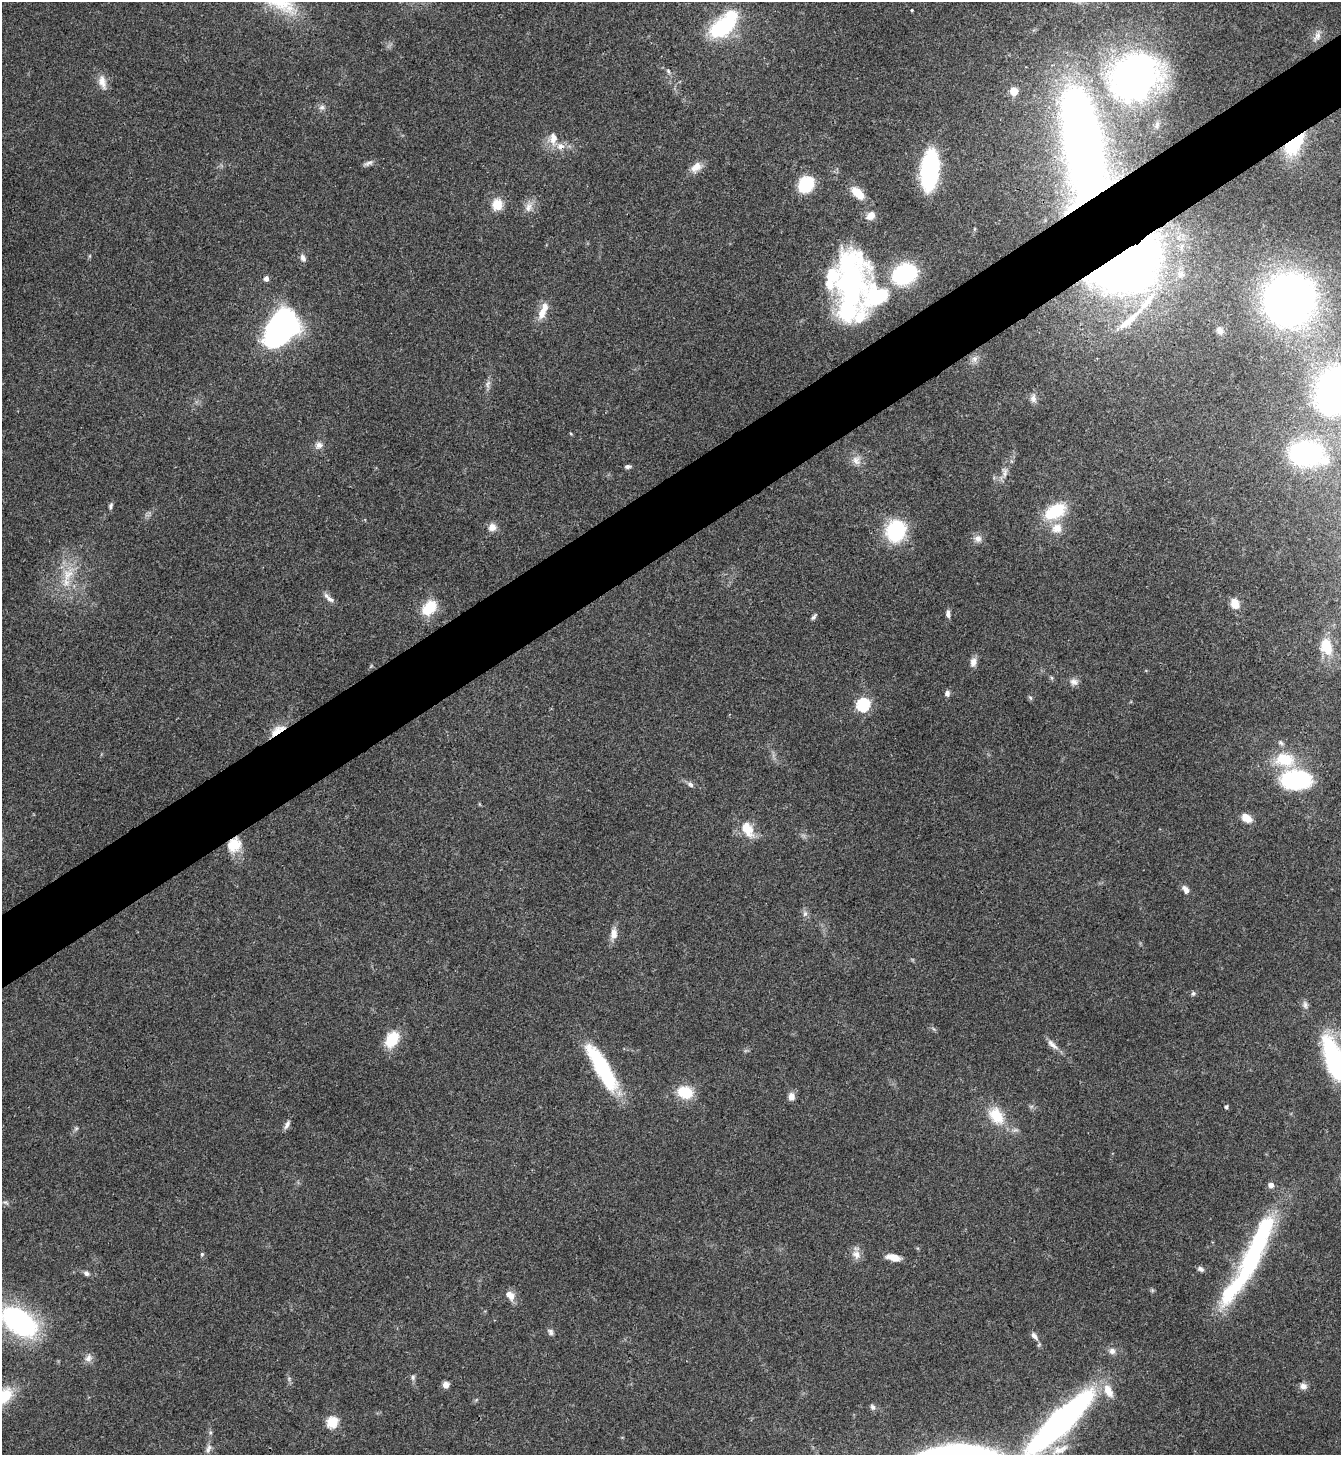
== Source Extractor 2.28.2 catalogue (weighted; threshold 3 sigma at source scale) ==
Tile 10 of 4 x 4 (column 2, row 3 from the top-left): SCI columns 1499-2837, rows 1459-2911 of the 5812 x 5818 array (HDU 1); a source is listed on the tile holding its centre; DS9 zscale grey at full resolution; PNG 1343 x 1457 px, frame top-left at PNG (2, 2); no overlay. Shown black and unused: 5% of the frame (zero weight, under 3 of 4 exposures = <1% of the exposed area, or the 3 px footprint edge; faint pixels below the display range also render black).
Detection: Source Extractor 2.28.2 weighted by HDU 2 'WHT'; one run over the whole footprint, this tile lists its part. Background 0.0593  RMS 0.0051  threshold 0.0228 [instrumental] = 3 sigma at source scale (4.5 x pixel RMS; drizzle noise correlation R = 1.50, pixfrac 1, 0.05/0.05 arcsec/px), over >= 5 px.
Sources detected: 111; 1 inside a brighter object's white glare — not listed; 8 inside a brighter listed object's ellipse — not listed separately; the other 102 listed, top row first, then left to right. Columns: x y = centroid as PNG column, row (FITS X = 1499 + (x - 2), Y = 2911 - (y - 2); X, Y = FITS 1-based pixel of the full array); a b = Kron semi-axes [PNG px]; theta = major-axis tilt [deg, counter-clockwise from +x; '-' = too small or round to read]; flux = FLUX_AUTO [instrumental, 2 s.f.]
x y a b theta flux
912 10 3 3 - 0.91
723 26 33 16 44 49
1317 36 13 8 63 3.2
668 71 6 4 -71 0.79
1134 76 43 39 35 260
102 82 18 9 -79 4.7
1014 91 6 6 - 8.6
322 107 8 6 0 1.7
1157 125 12 6 72 2.1
553 138 18 10 -87 5.3
1083 141 62 21 -81 600
1294 144 29 14 52 32
368 163 13 5 18 1.7
696 167 15 10 42 4.9
930 170 24 10 84 110
806 185 14 11 56 25
857 193 16 8 -45 9.7
497 205 13 12 - 7.6
528 207 14 8 66 3.7
303 258 10 7 -65 2
1128 267 85 52 33 250
904 274 17 13 27 66
266 278 5 5 - 2.6
850 284 84 33 85 110
1289 300 32 31 - 380
543 311 24 8 66 7.2
281 327 30 19 60 220
1220 330 10 8 -51 2.4
975 359 9 8 - 2.3
488 384 12 4 85 1.8
1335 389 35 23 58 180
1033 399 10 8 -77 2.5
571 434 4 3 - 0.49
319 445 9 9 - 2.6
1306 454 18 12 -6 130
856 460 13 10 -70 3.9
627 466 7 5 6 1.4
1005 473 11 5 78 2.2
110 506 7 5 72 1.1
1055 511 26 15 28 21
492 527 10 10 - 3.6
1057 528 15 13 7 6.4
896 531 22 18 72 35
978 538 10 10 - 2.9
68 575 21 12 56 10
330 599 13 7 -30 2.4
1235 603 10 8 -65 7.1
429 608 18 13 46 15
948 614 10 5 89 1.9
814 617 10 4 52 1.1
1326 647 21 14 -72 14
973 662 11 7 80 3
1052 678 6 4 -71 0.66
1074 682 11 9 -24 2.5
947 693 7 6 - 1.8
1030 698 6 4 -59 0.8
863 705 6 6 - 75
277 730 23 9 33 7
1285 760 27 19 -7 18
1296 780 28 17 0 56
690 784 9 6 -34 1.6
1246 818 12 8 -31 5.6
747 829 18 12 -60 11
234 845 18 15 53 11
1185 889 11 6 -57 2.7
805 914 8 6 68 1.5
614 934 15 9 86 4.2
1193 994 6 5 - 1
1305 1005 12 6 -81 1.8
392 1039 12 9 62 21
1052 1045 20 7 -42 3.4
1334 1059 42 16 -72 70
602 1068 57 14 -60 46
685 1092 17 13 -17 14
791 1096 9 7 -86 3
1226 1107 4 4 - 1.1
996 1116 23 15 -52 14
287 1125 13 5 65 1.9
76 1128 6 5 - 0.88
1271 1185 6 6 - 2.5
5 1202 8 3 -19 0.9
202 1254 4 4 - 0.85
856 1254 12 10 -50 4
893 1257 15 7 -12 5.4
1250 1263 110 17 62 100
1200 1269 9 6 -30 1.5
86 1273 7 6 - 1.5
510 1295 14 9 -47 4.3
19 1321 35 20 -36 91
550 1332 9 6 -59 1.5
1034 1336 11 6 -52 2.1
1112 1351 8 8 - 2.4
88 1358 11 8 59 2.7
413 1377 7 6 - 1.3
446 1385 7 6 - 2.9
1303 1386 10 8 -1 2.5
1108 1391 20 11 -64 7.5
872 1407 8 6 -70 1.4
332 1422 6 5 - 38
1060 1422 60 14 44 280
208 1449 13 6 67 2.2
1060 1450 29 11 21 8.7
Overlapping masked pixels (flux is a lower limit): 5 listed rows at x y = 1083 141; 1294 144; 1128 267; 277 730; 234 845
Isophote crosses this tile's border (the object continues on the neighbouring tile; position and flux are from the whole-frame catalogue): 4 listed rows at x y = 1335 389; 1334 1059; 19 1321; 1060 1422